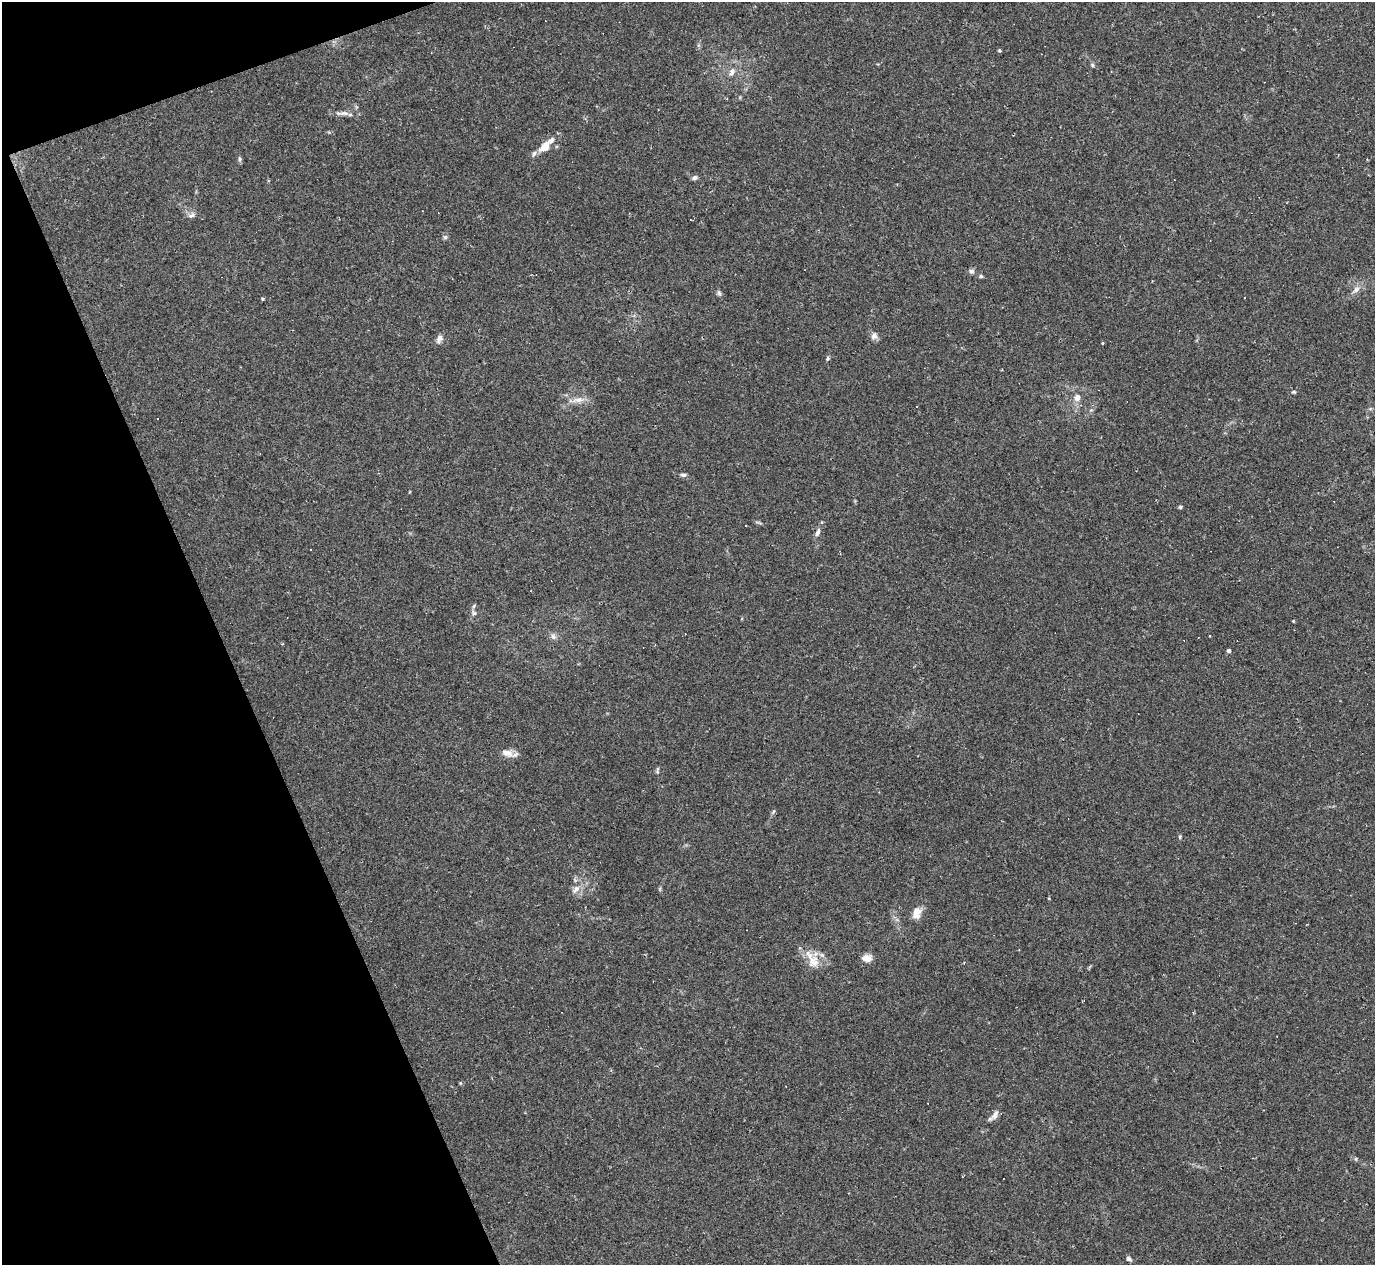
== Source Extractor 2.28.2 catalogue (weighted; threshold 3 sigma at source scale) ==
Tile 5 of 4 x 4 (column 1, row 2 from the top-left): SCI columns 1-1373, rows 2804-4066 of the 5491 x 5477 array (HDU 1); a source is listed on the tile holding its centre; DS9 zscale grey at full resolution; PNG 1377 x 1267 px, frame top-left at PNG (2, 2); no overlay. Shown black and unused: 18% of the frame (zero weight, under 2 of 3 exposures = <1% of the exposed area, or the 3 px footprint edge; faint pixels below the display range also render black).
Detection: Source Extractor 2.28.2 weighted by HDU 2 'WHT'; one run over the whole footprint, this tile lists its part. Background 0.0643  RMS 0.0057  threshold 0.0256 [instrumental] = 3 sigma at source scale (4.5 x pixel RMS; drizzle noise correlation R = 1.50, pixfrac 1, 0.05/0.05 arcsec/px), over >= 5 px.
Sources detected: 53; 12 cosmic-ray / hot-pixel residue — not listed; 1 inside a brighter listed object's ellipse — not listed separately; the other 40 listed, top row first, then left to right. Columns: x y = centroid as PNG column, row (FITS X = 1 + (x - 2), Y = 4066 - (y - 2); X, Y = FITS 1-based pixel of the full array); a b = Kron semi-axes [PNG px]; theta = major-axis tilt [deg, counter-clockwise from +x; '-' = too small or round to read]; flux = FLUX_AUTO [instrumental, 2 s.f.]
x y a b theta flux
999 51 4 4 - 0.76
1092 65 6 4 -88 0.78
732 72 10 7 62 2.7
344 113 16 6 5 3.1
545 146 15 7 45 11
240 159 7 5 -74 1
695 178 7 5 15 1.5
191 215 11 6 27 2
445 237 6 6 - 1.1
971 271 7 6 - 1.7
981 276 6 4 10 0.97
1356 290 11 7 35 3.1
719 293 7 5 -46 1.1
262 299 4 3 - 0.67
874 336 10 9 - 2.5
439 339 11 7 68 2.5
1103 343 3 3 - 0.67
828 358 5 5 - 0.82
1294 392 5 4 - 0.71
1077 398 6 6 - 4
578 400 16 7 5 4.4
683 475 8 5 -7 1.4
1180 507 4 4 - 0.8
818 532 12 6 70 2.2
474 613 8 7 - 1.5
1293 621 4 3 - 0.44
553 636 8 7 - 2
1209 636 3 2 - 0.69
1229 651 4 4 - 1.8
507 753 17 9 -16 4.5
657 770 9 3 86 0.84
1180 837 6 4 72 0.71
576 889 15 7 47 3.9
917 913 15 10 81 5.6
867 958 13 9 -3 3.9
813 962 19 16 -64 9.1
460 1083 5 4 - 0.62
995 1115 15 7 61 2.9
1356 1159 5 3 - 0.69
1129 1259 6 5 - 1.6